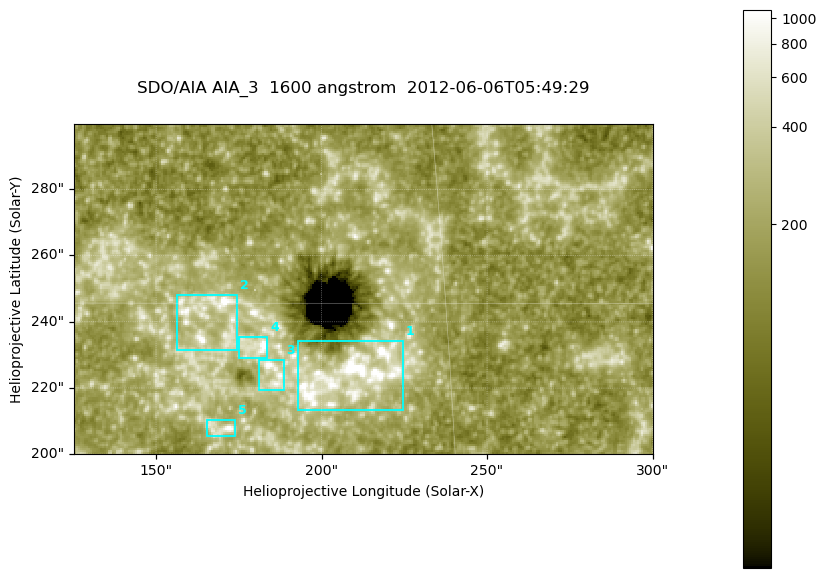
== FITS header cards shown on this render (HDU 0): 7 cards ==
TELESCOP= 'SDO/AIA '
INSTRUME= 'AIA_3   '
WAVELNTH=                 1600
WAVEUNIT= 'angstrom'
DATE-OBS= '2012-06-06T05:49:29.12'
CTYPE1  = 'HPLN-TAN'
CTYPE2  = 'HPLT-TAN'

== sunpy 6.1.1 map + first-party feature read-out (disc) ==
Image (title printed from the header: SDO/AIA AIA_3  1600 angstrom  2012-06-06T05:49:29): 287 x 164 px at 0.609 arcsec/px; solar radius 946 arcsec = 1552 px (partial field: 0.6% of the solar disc is inside the frame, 100% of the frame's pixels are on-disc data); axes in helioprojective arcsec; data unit not stated in the header (colour bar unlabelled)
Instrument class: DISC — disc imager (sunpy class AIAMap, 1600 A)
Bright regions (active regions / flare kernels): reference = the on-disc median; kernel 3 px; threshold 5 sigma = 325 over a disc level ~180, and >= 1.15x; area >= 47 px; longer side >= 3 px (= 1.8 arcsec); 5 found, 5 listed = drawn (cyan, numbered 1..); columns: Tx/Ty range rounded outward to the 2 arcsec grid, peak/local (2 s.f.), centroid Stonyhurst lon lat
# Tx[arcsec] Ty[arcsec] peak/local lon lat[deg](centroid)
1 192..226 212..234 15 +13 +14
2 156..176 230..248 8.2 +10 +15
3 180..190 218..230 7.9 +12 +14
4 174..184 228..236 7 +11 +14
5 164..174 204..210 6.2 +11 +13